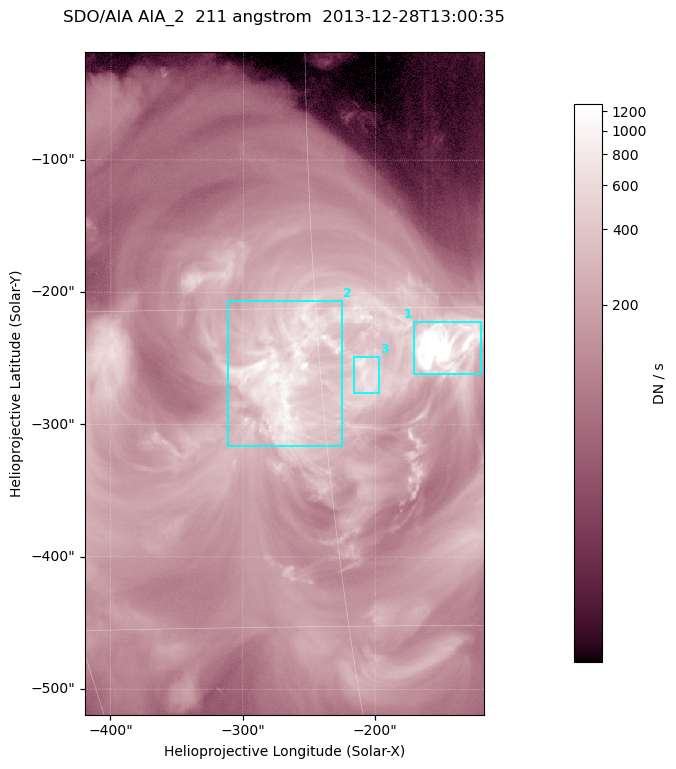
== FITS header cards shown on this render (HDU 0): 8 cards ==
TELESCOP= 'SDO/AIA '
INSTRUME= 'AIA_2   '
WAVELNTH=                  211
WAVEUNIT= 'angstrom'
DATE-OBS= '2013-12-28T13:00:35.62'
CTYPE1  = 'HPLN-TAN'
CTYPE2  = 'HPLT-TAN'
BUNIT   = 'DN / s  '

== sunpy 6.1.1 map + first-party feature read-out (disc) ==
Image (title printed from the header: SDO/AIA AIA_2  211 angstrom  2013-12-28T13:00:35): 501 x 833 px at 0.601 arcsec/px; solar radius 976 arcsec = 1624 px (partial field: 5.0% of the solar disc is inside the frame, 100% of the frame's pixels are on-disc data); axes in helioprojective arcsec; data unit DN / s (BUNIT, on the colour bar)
Orientation: roll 0.0564 deg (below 1 deg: not rotated)
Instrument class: DISC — disc imager (sunpy class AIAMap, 211 A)
Bright regions (active regions / flare kernels): reference = the on-disc median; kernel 5 px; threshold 5 sigma = 477 DN / s over a disc level ~140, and >= 1.15x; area >= 417 px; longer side >= 6 px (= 3.6 arcsec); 3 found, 3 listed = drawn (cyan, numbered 1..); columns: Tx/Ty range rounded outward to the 2 arcsec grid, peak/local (2 s.f.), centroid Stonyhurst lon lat
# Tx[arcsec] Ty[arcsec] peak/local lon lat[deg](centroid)
1 -172..-120 -262..-222 39 -9 -17
2 -312..-224 -316..-206 9.9 -17 -18
3 -216..-196 -276..-248 6.6 -13 -18